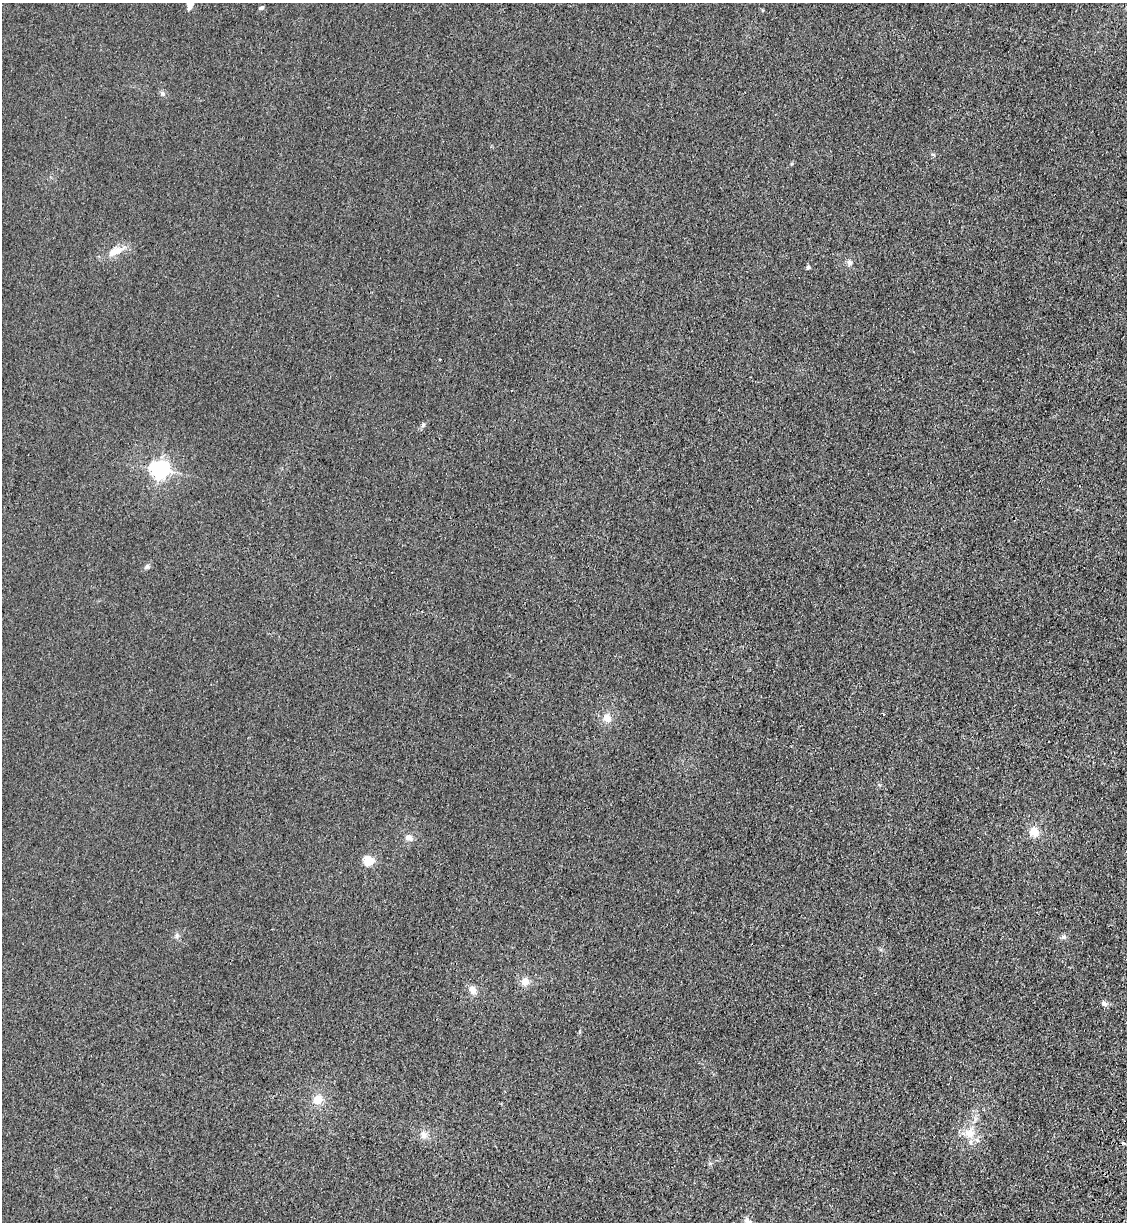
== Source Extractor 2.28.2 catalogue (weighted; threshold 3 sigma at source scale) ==
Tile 6 of 4 x 4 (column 2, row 2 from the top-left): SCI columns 1360-2484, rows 2465-3684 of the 5085 x 4929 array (HDU 1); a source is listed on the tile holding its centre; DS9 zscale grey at full resolution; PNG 1129 x 1224 px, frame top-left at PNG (2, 3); no overlay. Shown black and unused: <1% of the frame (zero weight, under 3 of 4 exposures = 6% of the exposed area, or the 3 px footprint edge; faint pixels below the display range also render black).
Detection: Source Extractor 2.28.2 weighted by HDU 2 'WHT'; one run over the whole footprint, this tile lists its part. Background 0.0311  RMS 0.0056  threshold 0.0251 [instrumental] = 3 sigma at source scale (4.5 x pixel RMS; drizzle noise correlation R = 1.50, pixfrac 1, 0.05/0.05 arcsec/px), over >= 5 px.
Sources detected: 23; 1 cosmic-ray / hot-pixel residue — not listed; the other 22 listed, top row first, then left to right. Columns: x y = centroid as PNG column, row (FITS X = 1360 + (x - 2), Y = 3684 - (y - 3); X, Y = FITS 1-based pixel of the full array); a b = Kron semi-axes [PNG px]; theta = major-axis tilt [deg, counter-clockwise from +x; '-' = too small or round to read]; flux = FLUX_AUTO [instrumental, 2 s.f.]
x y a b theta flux
190 5 11 7 86 3.9
261 8 6 4 25 1.2
162 94 7 6 - 1.3
115 251 24 11 24 7.9
849 263 8 7 - 1.9
808 267 4 4 - 1.4
423 425 7 5 71 1.1
159 469 7 6 - 250
146 567 8 6 33 1.3
607 718 12 11 - 4.6
1034 832 15 13 -72 5.9
409 837 11 9 -32 2.9
368 860 5 5 - 38
177 936 7 5 71 1.4
1064 937 7 7 - 1.6
525 981 11 11 - 4.2
473 990 11 9 -76 3.6
1104 1003 9 6 -46 1.6
317 1100 13 13 - 6.6
969 1133 17 15 26 9.2
424 1135 10 9 - 3.4
748 1222 16 7 -54 3.1
Isophote crosses this tile's border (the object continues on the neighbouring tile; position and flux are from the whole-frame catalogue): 2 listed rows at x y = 190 5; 748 1222